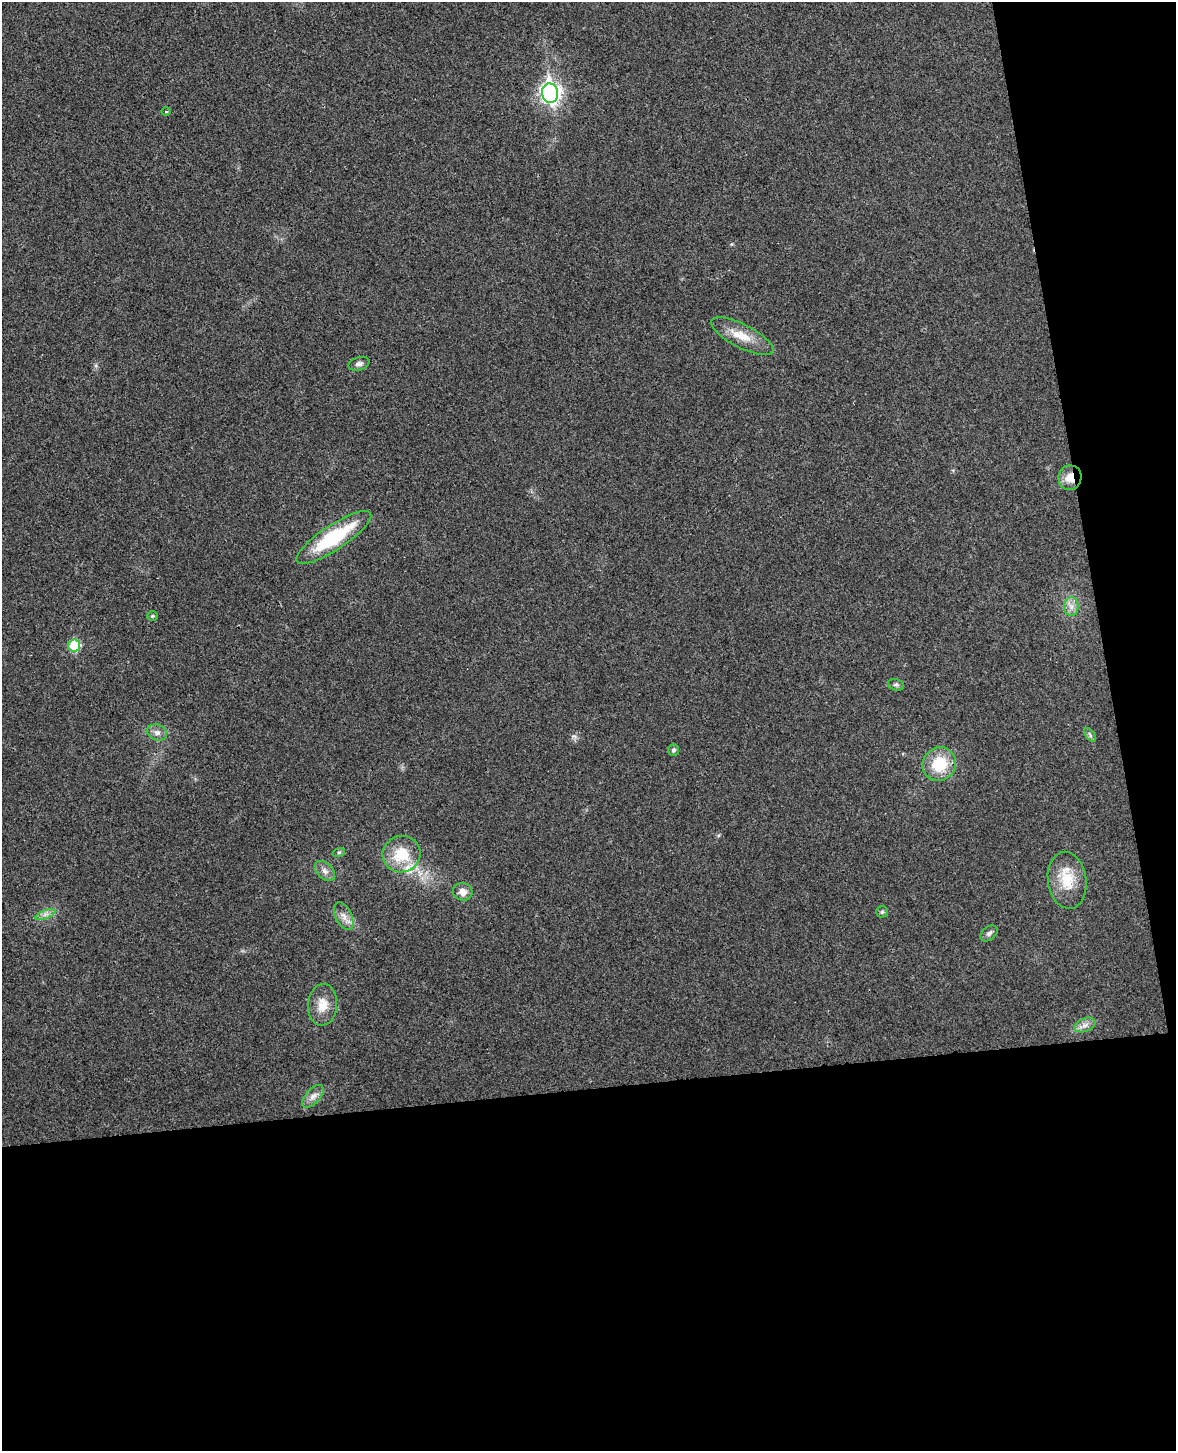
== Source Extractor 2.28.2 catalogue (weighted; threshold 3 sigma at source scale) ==
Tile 12 of 4 x 3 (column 4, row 3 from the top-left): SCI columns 3579-4752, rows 145-1593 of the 4811 x 4744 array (HDU 1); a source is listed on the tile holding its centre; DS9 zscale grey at full resolution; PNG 1178 x 1453 px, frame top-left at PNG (2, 2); each listed source drawn as its Kron ellipse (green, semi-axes under 4 px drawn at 4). Shown black and unused: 31% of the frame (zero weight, under 3 of 4 exposures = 6% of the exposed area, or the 3 px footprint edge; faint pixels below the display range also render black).
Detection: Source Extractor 2.28.2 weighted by HDU 2 'WHT'; one run over the whole footprint, this tile lists its part. Background 0.0202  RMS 0.0063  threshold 0.0282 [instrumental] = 3 sigma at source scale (4.5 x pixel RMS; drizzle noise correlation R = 1.50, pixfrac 1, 0.05/0.05 arcsec/px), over >= 5 px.
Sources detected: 27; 1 inside a brighter listed object's ellipse — not listed separately; the other 26 listed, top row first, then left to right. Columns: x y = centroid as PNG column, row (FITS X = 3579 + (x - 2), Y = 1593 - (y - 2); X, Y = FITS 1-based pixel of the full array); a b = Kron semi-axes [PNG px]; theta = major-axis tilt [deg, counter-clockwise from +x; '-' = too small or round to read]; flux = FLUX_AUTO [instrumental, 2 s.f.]
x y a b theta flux
550 93 10 8 -81 270
166 112 4 3 - 0.61
742 336 34 11 -27 13
359 364 11 6 16 2.3
1070 478 12 11 - 8.1
334 537 44 12 34 44
1071 607 9 7 -90 3.4
152 616 5 4 - 0.84
74 645 6 6 - 25
896 685 8 5 -14 1.5
157 732 10 7 -20 3
1090 735 8 4 -54 1.3
673 750 6 5 - 1.2
939 764 17 16 - 23
339 852 6 4 19 0.85
402 854 19 18 - 20
325 871 12 7 -44 3.3
1067 880 29 19 -82 18
463 892 10 9 - 4.7
882 912 6 5 - 1.1
45 914 10 3 21 1.9
344 916 15 8 -64 4.3
989 933 10 6 39 2
323 1005 21 14 84 9.9
1085 1025 11 6 20 3.2
313 1096 14 7 48 3.8
Overlapping masked pixels (flux is a lower limit): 1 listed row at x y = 1070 478